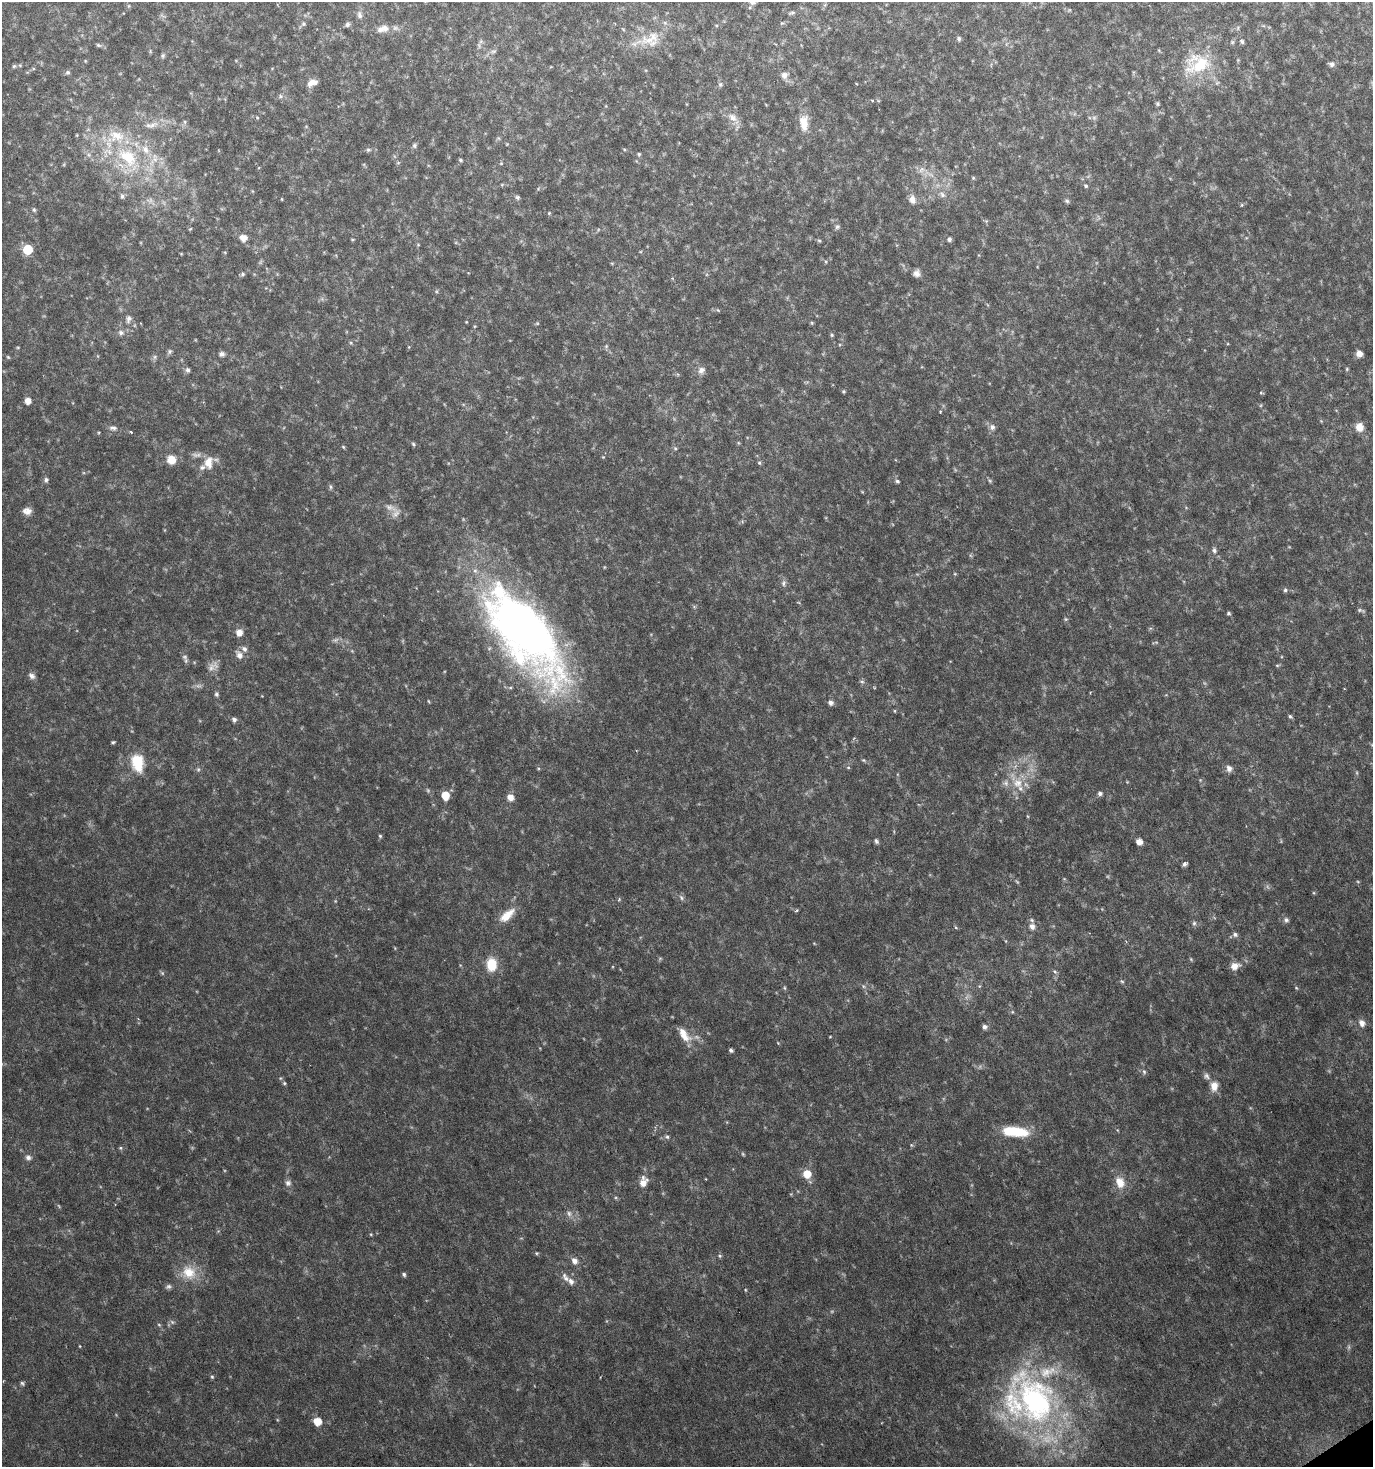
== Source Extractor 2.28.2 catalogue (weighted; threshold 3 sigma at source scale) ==
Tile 6 of 4 x 4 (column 2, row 2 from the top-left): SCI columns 1547-2917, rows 2932-4396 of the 5772 x 5867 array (HDU 1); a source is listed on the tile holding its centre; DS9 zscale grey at full resolution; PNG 1375 x 1469 px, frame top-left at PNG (2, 2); no overlay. Shown black and unused: <1% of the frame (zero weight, under 3 of 6 exposures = <1% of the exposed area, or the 3 px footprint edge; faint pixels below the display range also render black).
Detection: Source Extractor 2.28.2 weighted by HDU 2 'WHT'; one run over the whole footprint, this tile lists its part. Background 0.0202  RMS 0.002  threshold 0.00831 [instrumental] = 3 sigma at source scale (4.09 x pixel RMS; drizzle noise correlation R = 1.36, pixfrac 0.8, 0.0396/0.0396 arcsec/px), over >= 5 px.
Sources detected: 222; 17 too faint to see at this stretch — not listed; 11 inside a brighter listed object's ellipse — not listed separately; the other 194 listed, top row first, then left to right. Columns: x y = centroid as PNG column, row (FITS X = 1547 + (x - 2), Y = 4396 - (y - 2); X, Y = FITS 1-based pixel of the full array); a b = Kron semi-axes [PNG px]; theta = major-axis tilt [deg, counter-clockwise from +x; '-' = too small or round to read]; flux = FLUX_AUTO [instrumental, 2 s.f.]
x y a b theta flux
792 13 10 4 14 0.37
360 15 12 6 -74 0.76
782 23 5 4 - 0.23
303 24 6 6 - 0.37
347 24 7 6 - 0.42
381 29 12 8 33 1.1
959 39 5 4 - 0.45
650 40 33 22 18 6.4
481 41 6 5 - 0.37
1242 41 5 4 - 0.38
98 45 7 5 -17 0.35
493 51 10 5 23 0.52
163 55 7 6 - 0.38
1198 64 37 27 14 9.2
1331 64 7 6 - 0.68
14 66 5 5 - 0.3
68 72 6 6 - 0.39
784 75 10 10 - 1.1
312 83 13 8 25 1.5
720 84 7 6 - 0.41
281 96 7 6 - 0.48
872 100 5 3 - 0.17
1158 104 5 5 - 0.3
733 117 17 10 -37 1.8
257 118 5 5 - 0.24
185 122 6 4 -90 0.36
804 123 21 11 -87 3
152 125 18 8 22 1.8
507 144 4 3 - 0.15
414 145 6 6 - 0.4
624 149 5 3 - 0.19
368 150 7 6 - 0.38
639 154 5 5 - 0.28
128 157 38 24 -43 15
460 160 5 4 - 0.31
398 163 6 4 1 0.24
501 163 5 4 - 0.2
921 170 10 8 45 0.99
973 178 5 5 - 0.21
1086 186 6 5 - 0.32
942 195 10 6 -44 0.77
122 196 8 5 -83 0.43
517 197 6 5 - 0.41
282 199 4 3 - 0.14
912 199 10 8 -74 1.3
1067 201 7 5 -17 0.36
1242 205 5 4 - 0.31
34 210 6 5 - 0.35
549 213 4 4 - 0.18
837 227 7 6 - 0.44
190 229 4 3 - 0.17
243 238 8 7 - 1.6
352 239 5 3 - 0.18
949 239 5 5 - 0.53
819 241 5 5 - 0.27
418 245 5 4 - 0.2
27 250 6 6 - 8.6
181 253 5 3 - 0.16
917 273 8 8 - 0.98
243 274 6 5 - 0.36
718 310 6 4 -44 0.22
129 319 10 7 78 0.87
466 322 4 3 - 0.14
537 323 5 5 - 0.22
812 323 5 4 - 0.23
121 333 8 7 - 0.77
832 335 5 5 - 0.28
351 343 5 4 - 0.24
606 346 6 5 - 0.31
18 347 5 3 - 0.19
169 352 7 6 - 0.43
221 354 6 5 - 0.77
1359 354 7 6 - 1.1
8 357 5 4 - 0.23
155 357 7 6 - 0.44
1347 369 5 4 - 0.22
188 370 7 5 -66 0.55
701 370 11 9 48 1.1
844 391 5 4 - 0.25
1261 393 4 4 - 0.24
28 401 5 5 - 1.5
940 412 4 3 - 0.15
992 427 7 7 - 0.81
1359 427 9 8 - 2
113 428 11 7 -3 0.73
131 432 4 3 - 0.2
738 443 5 3 - 0.19
413 444 6 4 -42 0.31
343 447 5 4 - 0.22
675 448 5 5 - 0.28
171 460 9 9 - 2.6
209 463 19 12 87 2.5
759 463 6 5 - 0.28
46 480 6 6 - 0.52
897 481 6 5 - 0.36
990 481 6 5 - 0.29
330 487 7 4 -72 0.35
390 507 20 7 -20 1.3
27 511 10 8 -4 1.2
1214 550 8 6 -58 0.6
604 567 5 3 - 0.15
955 574 5 4 - 0.2
783 583 10 6 79 0.59
1285 590 6 5 - 0.38
1361 610 11 4 -14 0.4
1228 613 5 4 - 0.28
1066 619 5 5 - 0.28
524 631 113 46 -53 140
239 632 6 6 - 1.9
335 640 10 6 10 0.59
244 649 8 6 -45 0.72
239 655 9 6 -57 1.3
185 657 8 7 - 0.56
1277 665 7 4 8 0.23
32 676 9 6 -41 0.72
862 681 8 4 -9 0.35
216 694 6 5 - 0.41
428 701 5 3 - 0.19
831 703 6 6 - 0.75
895 711 5 3 - 0.17
1290 716 6 5 - 0.33
234 719 6 5 - 0.58
113 742 4 3 - 0.25
864 760 6 4 -21 0.27
137 762 19 13 -79 5.8
848 767 5 3 - 0.19
1229 768 9 7 -71 0.93
1018 783 17 16 - 4.1
1100 793 6 5 - 0.52
445 796 6 5 - 3.8
510 797 8 7 - 1.3
380 836 5 5 - 0.28
876 841 7 5 -58 0.39
1139 842 6 5 - 1.4
1185 864 6 4 44 0.49
1358 882 5 3 - 0.17
681 898 8 5 -54 0.48
619 899 5 4 - 0.24
335 901 4 4 - 0.16
796 910 5 4 - 0.26
507 915 21 9 41 3.2
1286 920 7 7 - 0.56
1194 923 7 5 88 0.42
1032 926 7 6 - 1
956 928 5 3 - 0.2
1235 934 7 6 - 0.55
1006 941 5 3 - 0.19
1191 959 6 3 -71 0.22
491 964 15 11 89 4.4
1235 966 12 9 17 1.7
1055 972 8 5 -41 0.4
1122 981 6 4 -41 0.27
863 986 6 4 -47 0.34
784 988 6 4 -88 0.24
1296 988 5 4 - 0.21
1012 1012 5 4 - 0.23
1362 1023 9 7 -57 1.2
984 1027 6 5 - 0.65
684 1035 21 10 -54 2.8
830 1037 4 3 - 0.16
778 1043 5 3 - 0.15
731 1050 4 4 - 0.42
1144 1072 8 5 -63 0.42
1207 1076 10 7 -45 0.69
284 1083 5 4 - 0.25
1214 1086 12 9 86 1.9
1117 1130 5 3 - 0.18
1014 1131 31 11 -6 7.3
667 1137 6 5 - 0.36
120 1148 6 5 - 0.28
743 1154 5 4 - 0.23
28 1157 8 7 - 0.7
807 1174 7 7 - 3.3
706 1179 4 2 - 0.14
643 1182 13 8 68 2
1120 1182 16 12 -67 2.7
288 1183 9 8 - 0.76
569 1214 9 7 -75 0.79
371 1234 4 4 - 0.18
536 1253 5 4 - 0.25
720 1256 6 5 - 0.3
574 1261 8 7 - 1.1
189 1272 21 20 - 4.9
404 1274 5 4 - 0.38
565 1277 14 7 -55 1
168 1286 8 6 29 0.52
745 1290 5 3 - 0.17
172 1322 7 4 -45 0.36
159 1325 5 5 - 0.26
80 1346 4 3 - 0.14
212 1377 5 5 - 0.28
22 1383 6 5 - 0.33
1035 1401 86 52 -58 59
317 1421 6 6 - 3.7